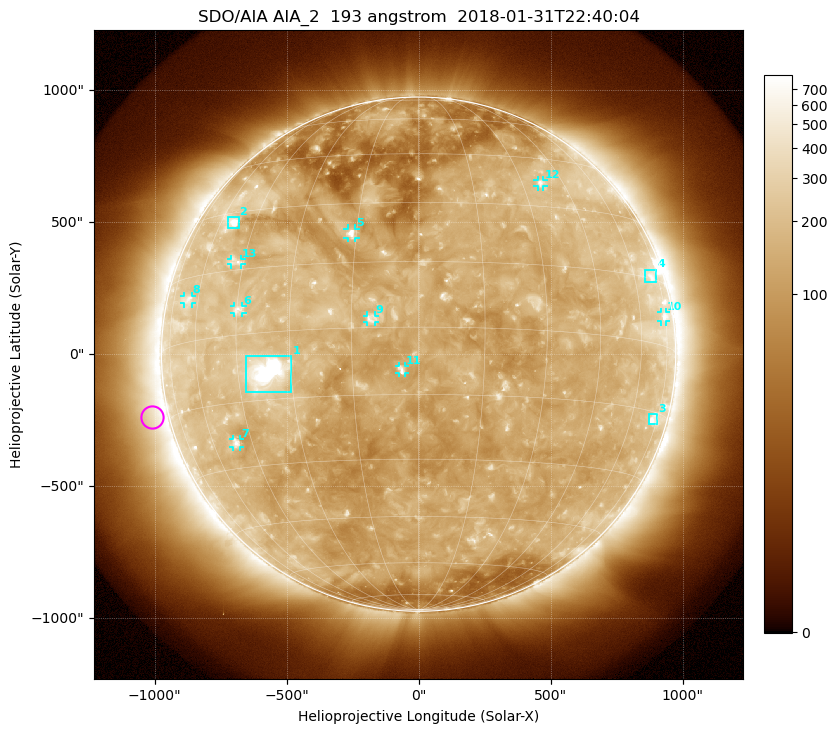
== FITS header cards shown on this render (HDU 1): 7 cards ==
TELESCOP= 'SDO/AIA'
INSTRUME= 'AIA_2'
WAVELNTH=                  193
WAVEUNIT= 'angstrom'
DATE-OBS= '2018-01-31T22:40:04.85'
CTYPE1  = 'HPLN-TAN'
CTYPE2  = 'HPLT-TAN'

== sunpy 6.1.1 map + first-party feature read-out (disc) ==
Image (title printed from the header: SDO/AIA AIA_2  193 angstrom  2018-01-31T22:40:04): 1024 x 1024 px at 2.4 arcsec/px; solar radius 974 arcsec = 406 px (full disc in frame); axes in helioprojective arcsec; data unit not stated in the header (colour bar unlabelled)
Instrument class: DISC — disc imager (sunpy class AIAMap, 193 A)
Bright regions (active regions / flare kernels): reference = the median radial profile (limb darkening/brightening removed); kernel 9 px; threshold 5 sigma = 265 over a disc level ~138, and >= 1.15x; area >= 12 px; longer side >= 10 px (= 24 arcsec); searched inside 0.97 R_sun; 13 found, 13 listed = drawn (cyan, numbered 1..; 9 of them under ~33 arcsec drawn as corner ticks so the feature stays visible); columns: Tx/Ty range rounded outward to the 5 arcsec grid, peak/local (2 s.f.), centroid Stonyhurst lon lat
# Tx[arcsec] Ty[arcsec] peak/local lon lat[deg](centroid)
1 -655..-480 -145..-5 17 -36 -9
2 -725..-680 475..520 7.3 -54 +27
3 870..905 -270..-225 4.4 +72 -17
4 855..900 270..320 3.4 +70 +16
5 -270..-240 440..475 6.1 -16 +22
6 -700..-665 155..185 3.9 -45 +6
7 -705..-675 -350..-320 4.4 -51 -24
8 -890..-860 190..220 3.2 -65 +10
9 -195..-165 120..150 3.7 -11 +2
10 920..935 125..160 3.7 +73 +7
11 -75..-50 -75..-45 4.4 -4 -10
12 450..475 635..660 3.9 +36 +37
13 -710..-670 340..360 3.2 -48 +17
Off-limb structures (1.02-1.3 R_sun): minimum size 162 px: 6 found; the strongest spans PA ~60..140 deg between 1.02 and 1.3 R_sun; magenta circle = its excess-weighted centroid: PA ~105 deg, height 1.06 R_sun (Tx ~-1010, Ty ~-235 arcsec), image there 1.9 x the reference